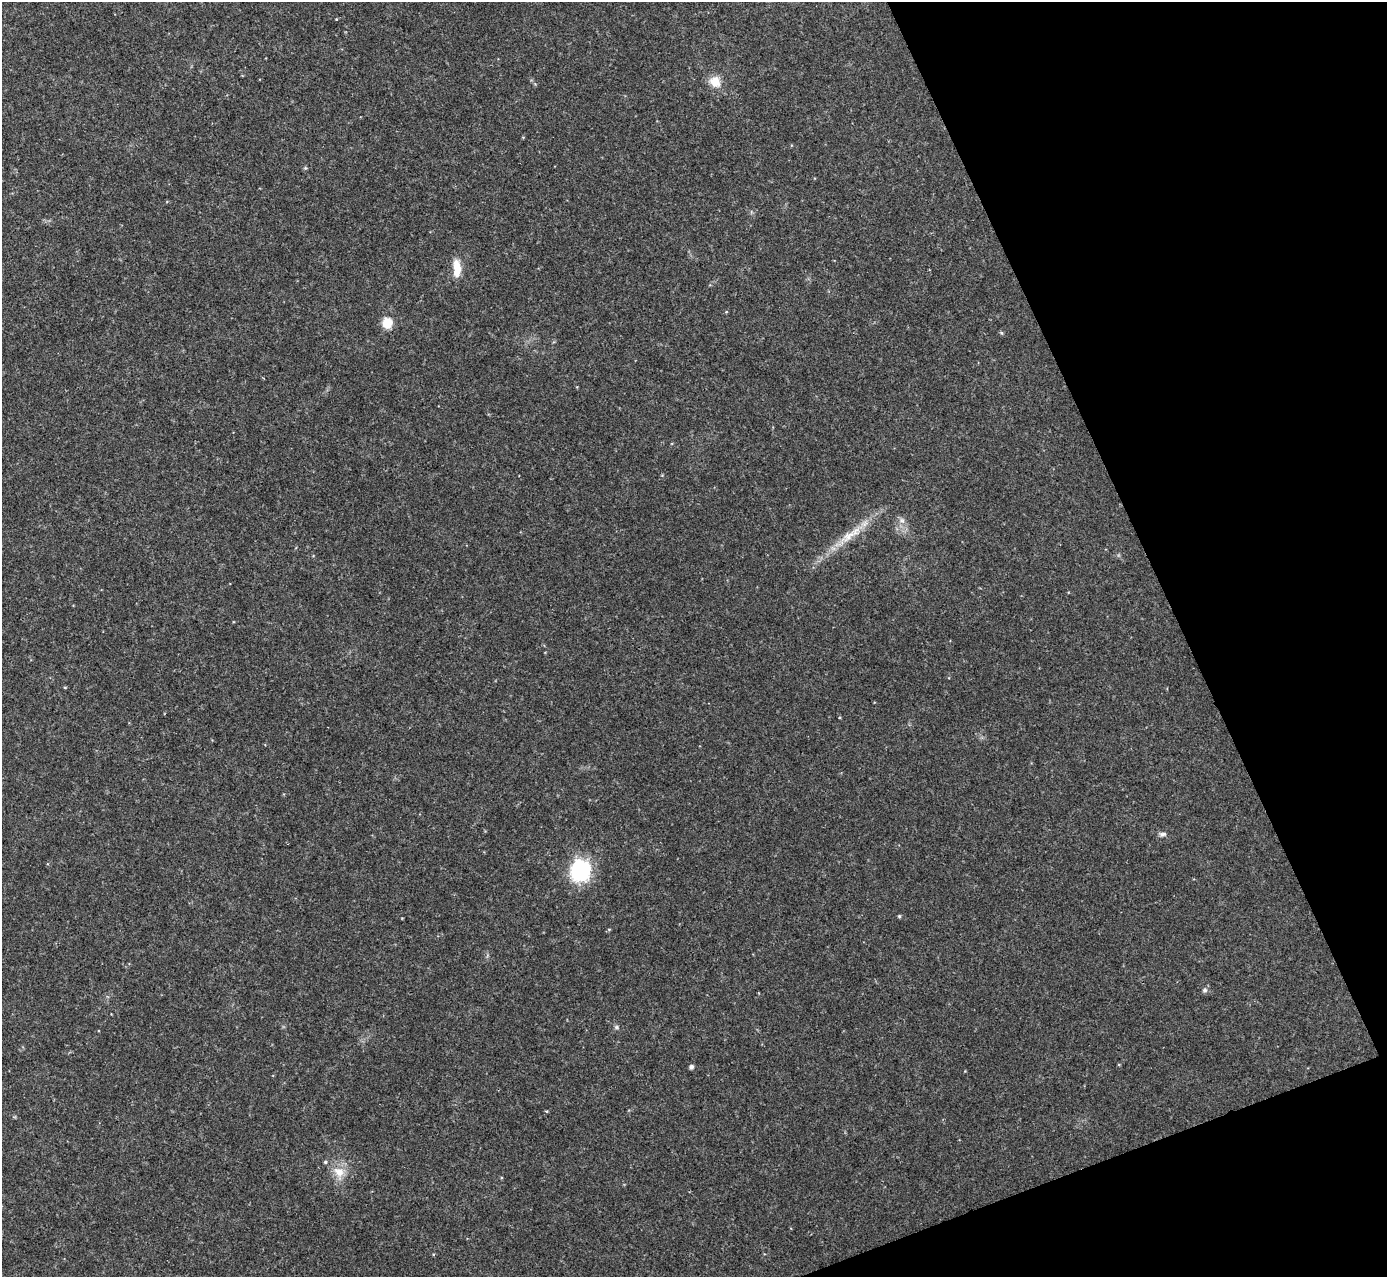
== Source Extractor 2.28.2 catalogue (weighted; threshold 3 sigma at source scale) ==
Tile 12 of 4 x 4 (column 4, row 3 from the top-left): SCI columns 4157-5541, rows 1426-2700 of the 5544 x 5529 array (HDU 1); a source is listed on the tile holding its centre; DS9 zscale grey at full resolution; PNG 1389 x 1279 px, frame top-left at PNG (2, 2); no overlay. Shown black and unused: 19% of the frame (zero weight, under 2 of 3 exposures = <1% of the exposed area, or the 3 px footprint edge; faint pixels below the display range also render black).
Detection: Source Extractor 2.28.2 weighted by HDU 2 'WHT'; one run over the whole footprint, this tile lists its part. Background 0.0829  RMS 0.0087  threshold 0.0391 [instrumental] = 3 sigma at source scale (4.5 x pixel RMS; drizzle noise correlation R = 1.50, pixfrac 1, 0.05/0.05 arcsec/px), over >= 5 px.
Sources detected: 13; all 13 listed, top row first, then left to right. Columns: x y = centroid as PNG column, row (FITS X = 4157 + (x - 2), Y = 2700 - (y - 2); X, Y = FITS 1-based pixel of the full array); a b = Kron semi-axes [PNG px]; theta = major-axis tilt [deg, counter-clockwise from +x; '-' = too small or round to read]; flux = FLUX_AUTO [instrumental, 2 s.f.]
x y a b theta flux
715 82 12 11 - 12
457 268 21 8 -87 12
387 323 8 7 - 18
902 521 7 4 -1 1.9
848 536 18 10 28 11
1162 834 9 5 1 2.2
580 871 12 11 - 120
899 916 5 4 - 1.1
1205 990 6 5 - 1.9
616 1027 6 5 - 1.4
691 1067 4 4 - 2.6
325 1162 4 4 - 1.1
339 1172 15 11 -25 10